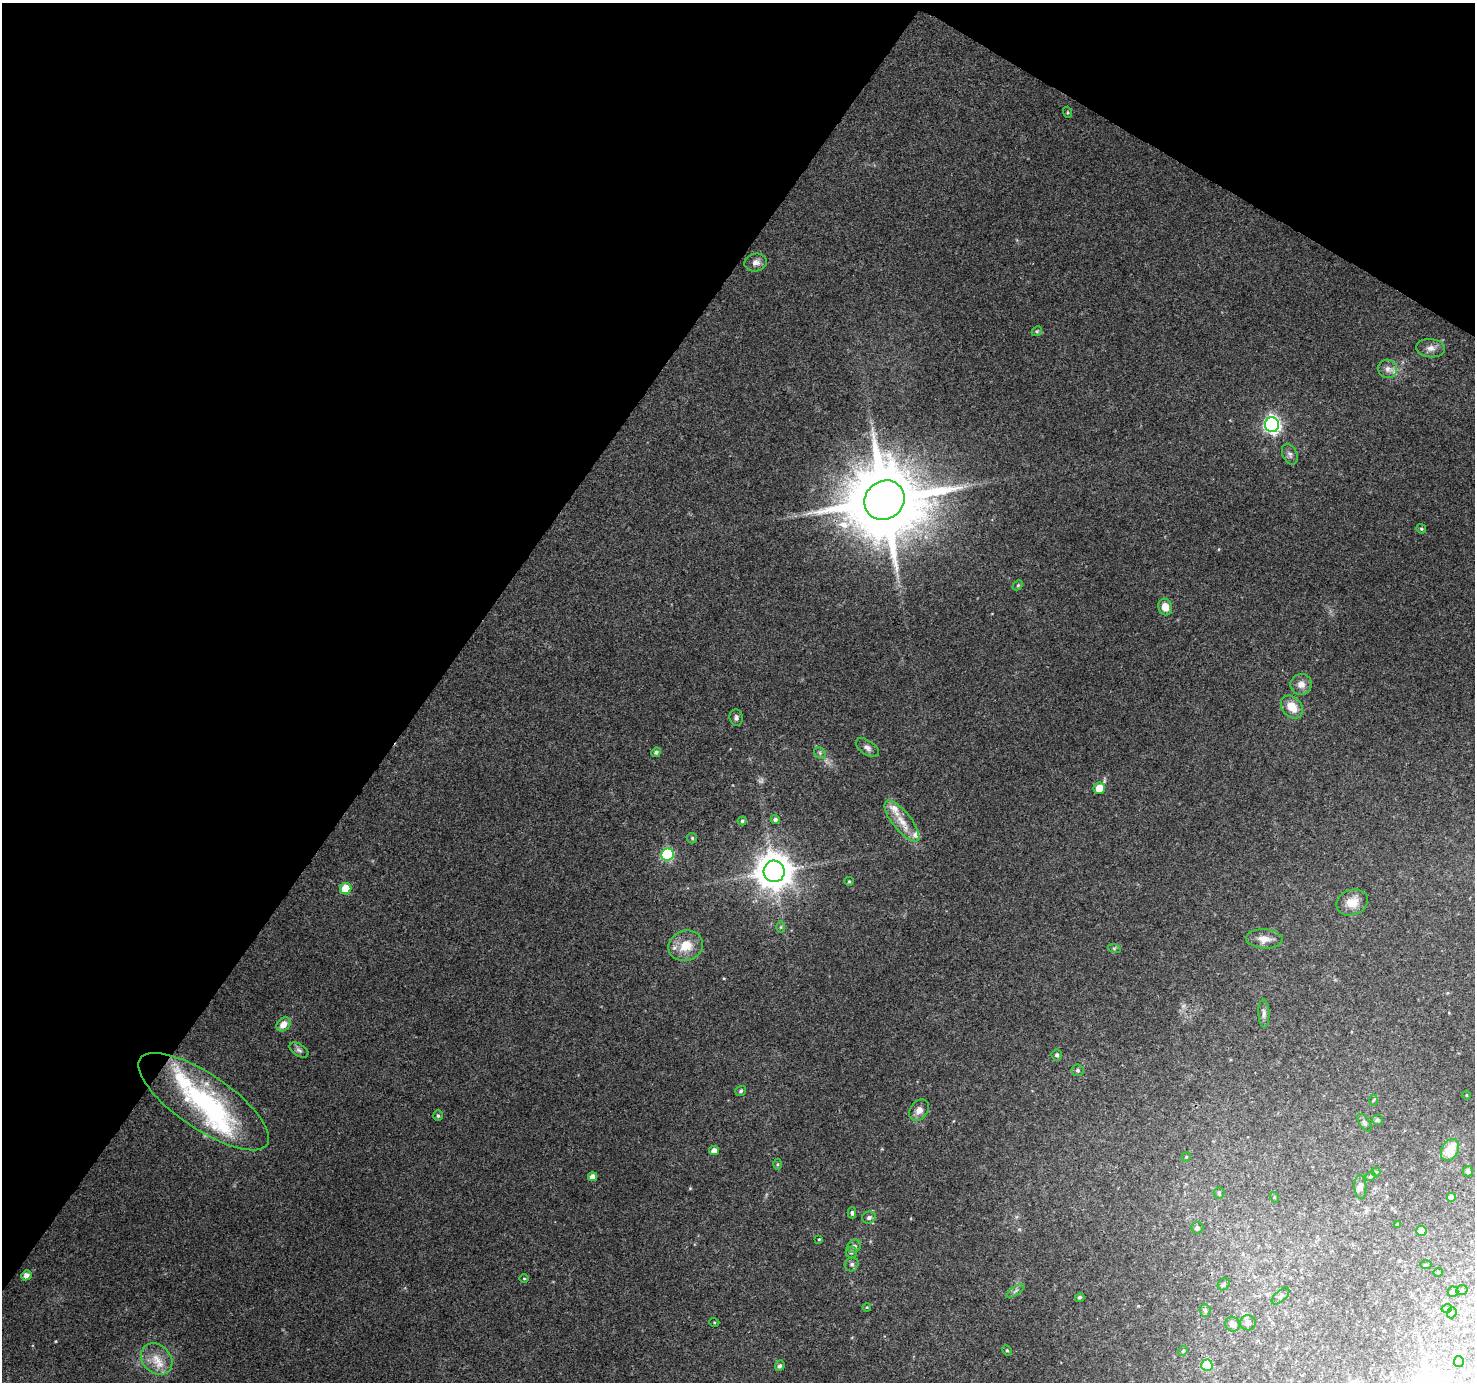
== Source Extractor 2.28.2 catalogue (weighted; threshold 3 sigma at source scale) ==
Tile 2 of 4 x 4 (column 2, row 1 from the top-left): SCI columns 1475-2947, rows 4327-5706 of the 5899 x 5962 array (HDU 1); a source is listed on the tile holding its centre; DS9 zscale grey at full resolution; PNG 1477 x 1384 px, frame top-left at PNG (2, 3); each listed source drawn as its Kron ellipse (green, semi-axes under 4 px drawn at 4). Shown black and unused: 34% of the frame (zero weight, under 3 of 4 exposures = <1% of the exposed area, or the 3 px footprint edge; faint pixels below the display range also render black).
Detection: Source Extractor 2.28.2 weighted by HDU 2 'WHT'; one run over the whole footprint, this tile lists its part. Background 0.149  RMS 0.0073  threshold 0.0331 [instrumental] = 3 sigma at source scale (4.5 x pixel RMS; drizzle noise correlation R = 1.50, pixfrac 1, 0.0396/0.0396 arcsec/px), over >= 5 px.
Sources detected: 96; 1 too faint to see at this stretch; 1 inside a brighter object's white glare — neither listed nor drawn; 6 inside a brighter listed object's ellipse — not listed separately; the other 88 listed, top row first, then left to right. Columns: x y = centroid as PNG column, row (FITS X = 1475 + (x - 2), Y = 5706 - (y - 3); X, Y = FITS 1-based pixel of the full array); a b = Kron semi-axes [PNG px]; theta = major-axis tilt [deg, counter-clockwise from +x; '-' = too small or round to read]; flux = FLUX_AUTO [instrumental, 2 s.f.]
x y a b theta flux
1067 112 5 3 - 0.78
756 262 11 9 15 3.8
1037 331 5 4 - 1
1431 348 14 9 -6 4.9
1388 369 9 9 - 4.4
1272 425 7 7 - 230
1290 454 11 7 -65 2.7
884 500 21 19 40 8800
1421 529 5 4 - 1.1
1018 585 6 4 44 1
1165 607 8 6 -72 8.1
1301 684 11 10 - 5.6
1292 707 12 9 -48 12
736 717 8 6 -83 2.4
867 748 13 7 -35 3.2
656 752 5 4 - 1.7
820 753 6 5 - 1.5
1099 788 6 5 - 11
775 819 4 4 - 1.9
742 821 4 4 - 1.4
902 821 25 9 -51 12
692 838 5 5 - 1
668 855 6 6 - 83
774 871 10 10 - 1700
849 881 5 4 - 0.88
346 889 6 5 - 22
1352 902 16 12 20 9.8
781 927 6 4 89 1.1
1264 939 18 9 -3 6.7
686 946 17 15 19 16
1114 948 6 4 -18 1.1
1264 1013 14 5 -88 2.8
283 1024 8 6 46 7.1
299 1050 10 6 -32 2.3
1057 1055 5 5 - 2
1077 1070 6 6 - 1.7
741 1091 5 5 - 1.3
1466 1095 5 3 - 0.67
1373 1100 5 3 - 0.87
204 1102 77 27 -34 110
919 1110 11 9 55 4.9
438 1116 5 4 - 1.1
1377 1120 5 5 - 1.4
1364 1123 10 5 -56 1.7
1450 1150 11 8 62 15
714 1151 5 4 - 4.9
1186 1157 5 4 - 0.78
778 1164 5 3 - 0.94
1468 1171 5 5 - 2.4
1376 1172 4 4 - 1
593 1177 4 4 - 5
1370 1177 5 3 - 0.86
1360 1187 12 6 -86 3.5
1219 1193 5 5 - 1.1
1274 1197 5 3 - 0.76
1451 1197 5 4 - 4.6
852 1213 5 4 - 1.6
869 1217 7 6 - 2.4
1397 1224 3 3 - 0.78
1197 1228 6 6 - 1.7
1421 1231 5 5 - 8.1
819 1239 3 3 - 0.72
854 1246 7 6 - 2.6
851 1252 6 5 - 1.6
852 1264 7 6 - 2.1
1426 1265 5 3 - 0.81
1438 1272 5 4 - 0.96
26 1275 5 5 - 3.3
524 1278 5 3 - 0.75
1224 1284 6 5 - 1.6
1462 1290 6 5 - 1.2
1016 1291 10 2 35 1.2
1453 1292 5 5 - 4.9
1281 1296 11 5 42 2
1080 1297 5 4 - 1.4
867 1307 4 4 - 0.7
1447 1308 5 3 - 0.74
1205 1310 6 5 - 1.3
1452 1313 6 4 70 1.1
714 1322 5 3 - 0.72
1248 1323 8 7 - 2.5
1233 1324 7 7 - 3.8
1007 1350 5 4 - 1
1183 1351 5 4 - 0.95
157 1359 17 14 -46 12
1459 1361 5 5 - 1.2
1207 1365 5 5 - 39
780 1366 5 4 - 1.9
Overlapping masked pixels (flux is a lower limit): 1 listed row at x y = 884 500